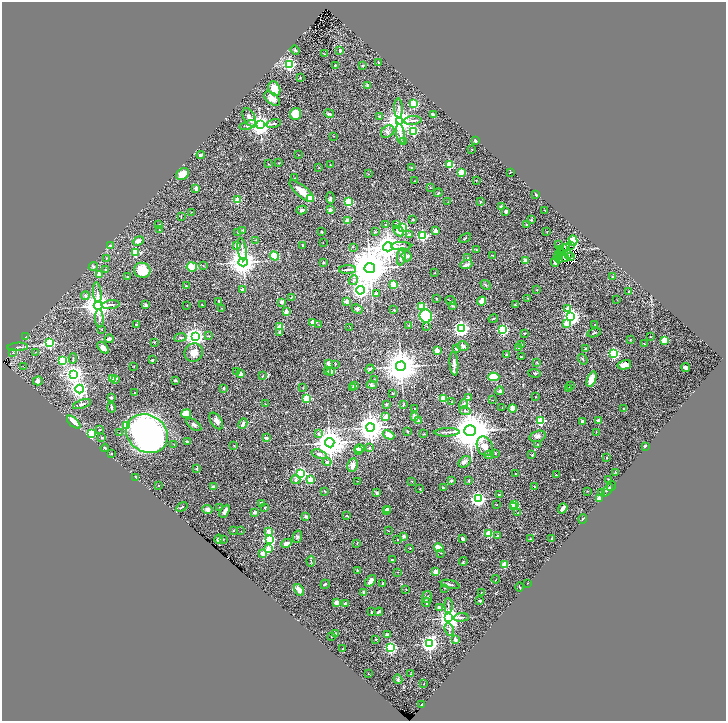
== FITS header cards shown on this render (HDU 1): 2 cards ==
NAXIS1  =                 1448
NAXIS2  =                 1437

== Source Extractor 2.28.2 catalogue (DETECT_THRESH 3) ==
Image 1448 x 1437 px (HDU 1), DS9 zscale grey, zoomed out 1/2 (1 PNG px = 2 x 2 image px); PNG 728 x 723 px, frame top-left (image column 1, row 1437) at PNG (2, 2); each listed source drawn as its Kron ellipse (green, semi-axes under 4 px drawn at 4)
Background 1.4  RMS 0.036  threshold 0.109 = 3 sigma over >= 5 px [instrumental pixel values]
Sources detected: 448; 29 cannot appear on this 1/2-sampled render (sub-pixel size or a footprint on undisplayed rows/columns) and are neither listed nor drawn; the other 419 listed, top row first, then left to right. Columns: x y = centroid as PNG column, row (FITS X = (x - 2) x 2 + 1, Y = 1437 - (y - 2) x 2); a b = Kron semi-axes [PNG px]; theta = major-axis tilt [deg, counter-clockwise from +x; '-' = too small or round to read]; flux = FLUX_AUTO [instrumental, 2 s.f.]
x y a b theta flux
295 50 5 3 - 8.9
340 51 3 2 - 13
324 54 3 2 - 4.1
379 63 3 3 - 7
289 64 3 3 - 1500
335 65 4 3 - 5.4
363 65 2 2 - 23
300 77 3 2 - 3.2
367 85 2 2 - 31
274 89 7 5 -64 120
272 99 9 5 -40 55
414 104 3 3 - 540
399 108 10 3 -87 15
296 114 6 5 - 140
329 114 5 3 - 12
433 114 4 2 - 16
379 116 2 2 - 22
249 117 10 5 -63 27
400 121 4 4 - 8900
413 121 9 3 4 14
274 124 7 3 13 8.7
248 125 9 4 16 15
260 125 4 4 - 5700
413 131 3 3 - 620
388 132 7 5 38 24
400 134 10 3 -81 23
334 136 3 2 - 2.1
475 141 3 2 - 8.8
404 142 2 2 - 53
471 149 2 2 - 2.2
201 155 4 3 - 18
298 155 2 1 - 1.4
279 163 2 2 - 2.4
268 164 3 2 - 2.3
330 165 3 2 - 4.5
449 165 3 3 - 380
412 167 2 2 - 4.7
319 168 2 1 - 5.2
461 172 3 3 - 340
510 172 2 2 - 3
182 174 7 5 37 58
368 174 2 1 - 4.8
294 178 2 2 - 3.4
414 181 2 2 - 3
476 181 2 1 - 3.3
430 187 2 2 - 2.7
196 188 3 2 - 61
302 191 15 5 -40 93
438 193 4 2 - 5.3
536 195 2 2 - 19
311 198 4 3 - 110
330 198 5 3 - 10
237 200 3 2 - 230
349 202 3 3 - 490
448 202 2 1 - 1.8
480 202 2 2 - 12
502 207 2 2 - 40
330 209 2 2 - 58
302 210 5 3 - 16
545 211 2 1 - 2.2
191 212 2 1 - 2
506 212 2 2 - 53
181 216 4 2 - 4.2
413 219 2 2 - 5.5
348 220 2 2 - 78
531 220 3 2 - 7.6
396 224 2 2 - 20
158 225 3 2 - 4.8
385 225 2 2 - 7.8
526 225 2 2 - 8
402 227 4 3 - 940
159 230 2 1 - 2.1
243 230 2 2 - 6
399 231 6 4 -44 40
436 231 4 3 - 23
238 232 3 2 - 2.6
322 232 2 2 - 14
375 232 2 2 - 17
547 232 2 2 - 2.4
409 235 2 2 - 42
423 236 3 3 - 730
465 238 6 1 27 4.6
256 240 3 2 - 3
573 240 5 3 - 480
138 241 6 4 20 37
323 243 2 1 - 1.5
236 245 2 2 - 70
303 245 3 2 - 8.5
559 245 4 1 - 2.7
570 245 3 1 - 4.3
110 246 4 3 - 9.8
401 246 10 3 1 16
353 247 2 2 - 2.9
388 247 5 4 - 9500
566 248 2 1 - 0.69
242 249 11 3 -81 25
476 249 3 2 - 4.9
561 249 2 1 - 2.6
135 252 3 3 - 390
560 252 2 1 - 3.1
492 255 2 1 - 4.2
559 255 2 1 - 2.9
569 255 2 1 - 2.2
275 256 5 4 - 250
407 256 5 5 - 12
401 257 9 3 82 29
558 257 3 1 - 5.5
571 257 2 1 - 3.5
106 258 3 2 - 4.6
468 258 3 3 - 6.6
565 258 3 1 - 2.3
560 259 3 1 - 3.2
526 261 2 2 - 120
243 262 4 4 - 11000
555 262 4 3 - 14
323 263 2 2 - 29
466 264 6 3 19 16
203 266 3 2 - 3.6
93 267 4 4 - 10
192 267 5 4 - 100
370 268 5 5 - 30000
105 269 2 2 - 9.5
347 269 8 2 3 12
142 270 8 7 - 140
435 273 2 2 - 6.2
99 275 4 3 - 41
613 276 3 2 - 4.2
128 277 2 2 - 12
353 280 5 4 - 17
393 285 3 2 - 260
486 285 5 2 - 7.2
186 286 2 2 - 15
243 289 2 2 - 50
360 290 4 4 - 3100
537 290 2 1 - 3.4
629 292 3 2 - 3.6
97 293 10 3 -84 18
377 294 2 2 - 36
85 296 4 4 - 13
291 297 2 2 - 3.6
436 298 2 2 - 24
527 298 3 2 - 3.4
617 300 2 1 - 1.8
219 301 3 2 - 10
450 301 5 2 - 5.1
482 301 4 3 - 76
282 302 3 2 - 13
346 302 3 2 - 83
515 304 3 2 - 4.3
98 305 4 4 - 9000
111 305 9 3 7 16
146 305 2 2 - 37
187 305 2 2 - 2.6
202 305 2 2 - 4.2
453 306 4 2 - 5.3
422 307 3 3 - 340
222 308 2 2 - 4.7
568 308 3 2 - 55
357 309 5 4 - 11
394 310 3 2 - 4.7
286 312 2 2 - 110
426 316 6 6 - 450
571 317 3 3 - 2600
99 318 9 4 -87 18
493 319 5 2 - 7.1
313 322 2 2 - 120
567 323 3 3 - 120
136 324 2 2 - 5.4
319 325 3 2 - 2.4
409 325 2 2 - 8.7
595 325 2 2 - 2.9
427 326 3 2 - 3.1
280 327 2 2 - 200
350 328 2 2 - 1.9
461 329 3 3 - 2300
101 330 2 2 - 3.3
503 330 3 3 - 970
280 332 4 3 - 9.7
525 333 2 2 - 7.2
594 333 7 2 14 8.9
208 336 3 2 - 4.3
26 337 2 2 - 20
180 337 6 3 10 9.1
195 337 3 3 - 4200
650 337 3 2 - 4.3
109 339 4 2 - 21
630 340 2 2 - 3.4
664 340 2 2 - 250
154 342 2 2 - 12
49 343 4 3 - 910
644 344 2 2 - 14
522 345 2 2 - 12
463 346 5 5 - 15
18 347 10 2 3 12
103 348 7 4 -46 35
456 348 3 2 - 13
519 348 2 2 - 13
585 349 2 2 - 8.8
437 351 3 2 - 180
35 352 2 2 - 2.2
194 352 9 9 - 72
13 353 3 3 - 4.9
506 354 2 2 - 15
614 354 3 3 - 950
521 357 2 2 - 9.5
73 358 5 2 - 7.1
583 359 5 2 - 5.9
63 360 3 3 - 680
152 360 2 2 - 22
328 363 3 3 - 21
537 363 3 2 - 6.3
335 364 3 2 - 3
454 364 12 3 -85 25
624 365 7 4 13 52
23 366 2 1 - 29
134 366 2 2 - 3.2
401 366 5 5 - 19000
686 368 4 3 - 19
370 369 5 2 - 11
328 371 2 2 - 16
331 371 2 2 - 80
237 372 2 2 - 2.9
535 373 6 3 -4 9
74 374 3 3 - 4200
241 374 3 3 - 23
263 376 3 2 - 6.9
494 377 5 4 - 220
112 379 2 2 - 270
115 379 2 2 - 19
374 379 2 2 - 2.8
591 379 8 4 70 54
175 380 2 2 - 8.8
38 381 5 4 - 15
372 385 5 3 - 8.7
355 386 4 3 - 5.7
570 386 3 2 - 3.6
353 387 3 3 - 4.9
223 388 2 2 - 22
303 388 3 2 - 2.7
569 388 4 2 - 5.2
80 389 4 4 - 2900
500 391 4 3 - 12
135 393 2 2 - 4.7
392 393 2 2 - 4.1
468 397 3 2 - 7
536 397 2 2 - 2.7
111 398 2 2 - 28
307 398 3 3 - 400
444 398 3 3 - 360
493 400 2 1 - 3.6
452 402 2 2 - 5.7
82 404 9 3 18 19
265 404 3 2 - 3.2
386 404 2 2 - 26
403 404 3 2 - 3.8
463 404 5 3 - 12
111 407 5 2 - 8.4
502 407 2 2 - 2.3
414 408 3 2 - 3.7
512 408 4 3 - 55
623 409 3 2 - 3.3
465 411 5 3 - 11
186 414 5 4 - 94
414 416 3 2 - 100
386 417 2 2 - 150
598 420 4 3 - 15
216 421 9 5 -57 29
419 421 2 2 - 24
540 421 3 3 - 680
583 421 3 3 - 18
74 422 8 4 -43 110
243 424 5 3 - 19
194 425 8 4 -37 17
127 426 3 3 - 350
370 427 4 4 - 11000
100 429 2 1 - 4.2
407 431 3 2 - 3.6
470 431 6 5 - 30000
447 432 12 2 1 17
596 432 2 2 - 2.3
119 433 2 2 - 2.8
91 434 3 3 - 540
147 434 22 18 -33 3200
319 434 3 2 - 11
424 434 4 1 - 3.3
388 435 6 4 -29 70
537 436 8 5 16 25
102 437 3 2 - 5.9
266 438 3 2 - 12
188 442 4 3 - 15
330 443 4 4 - 14000
538 444 3 2 - 3.1
174 445 3 2 - 4.3
234 446 3 2 - 3.9
485 446 10 7 -65 53
645 446 3 2 - 17
105 448 4 2 - 5.5
369 448 3 3 - 5.1
360 449 5 3 - 95
358 451 2 2 - 18
495 453 3 2 - 4.5
111 454 2 2 - 7
319 454 8 4 -20 21
489 455 5 4 - 8.6
532 455 2 2 - 12
607 458 2 2 - 15
327 462 4 3 - 14
465 462 7 5 45 16
353 465 7 5 81 28
197 468 2 2 - 26
615 472 3 2 - 3.3
516 473 2 2 - 2.8
301 474 3 3 - 1700
556 475 2 2 - 13
136 477 2 2 - 41
608 479 3 3 - 3.7
295 480 5 4 - 12
310 480 3 2 - 200
451 480 2 2 - 28
357 481 2 2 - 2.6
412 481 3 2 - 3.8
469 481 2 2 - 21
158 485 2 2 - 2.3
611 486 5 3 - 9.7
213 487 2 2 - 71
534 487 2 2 - 5.2
443 488 2 2 - 23
420 489 2 1 - 4.7
607 490 7 4 50 16
325 491 3 3 - 5.1
587 491 2 2 - 7.2
376 493 2 2 - 40
601 493 2 2 - 26
499 494 3 2 - 4.3
478 499 3 3 - 2300
599 499 3 3 - 47
262 503 2 2 - 27
514 504 2 2 - 200
497 505 2 1 - 2.2
514 506 3 2 - 200
182 507 6 2 34 12
220 507 2 2 - 8.7
265 507 2 2 - 3.3
563 508 5 2 - 34
208 509 5 4 - 26
387 509 2 2 - 48
224 511 7 3 61 18
387 511 2 2 - 36
254 512 2 2 - 44
518 513 3 2 - 3.4
347 515 3 2 - 5.2
306 516 2 2 - 51
583 519 5 2 - 5.7
233 530 3 2 - 3.4
241 531 3 2 - 2.5
268 531 2 2 - 72
388 531 3 2 - 2.4
489 533 3 3 - 340
404 536 3 2 - 21
497 536 3 3 - 9
297 537 6 4 76 13
552 538 2 1 - 3.7
218 539 4 2 - 23
223 539 2 2 - 2.9
270 539 4 4 - 790
462 539 3 2 - 15
530 539 3 2 - 3.4
397 540 2 2 - 3.2
287 543 5 4 - 24
357 544 3 1 - 3.5
410 548 2 2 - 8.7
439 548 5 3 - 93
268 549 2 2 - 140
263 553 2 2 - 160
441 553 3 2 - 4.1
392 560 3 2 - 8.7
311 561 5 2 - 6
463 562 4 3 - 7.3
504 565 3 3 - 340
357 570 3 2 - 2.9
398 572 2 2 - 2.5
436 572 3 3 - 50
496 579 4 2 - 4
371 581 7 4 51 40
528 583 2 1 - 1.9
325 584 5 2 - 8
383 584 2 2 - 15
450 584 9 2 -14 12
520 587 4 2 - 5.4
445 588 3 2 - 2.3
406 589 2 1 - 2.6
299 590 6 4 -64 34
481 592 2 1 - 3.7
364 593 3 2 - 18
427 597 6 5 - 11
480 601 3 2 - 5.7
336 602 4 3 - 31
426 602 5 3 - 16
345 603 2 2 - 23
448 605 7 2 -90 7.7
439 607 3 3 - 14
371 612 2 2 - 12
379 612 4 2 - 11
461 617 7 2 5 8.3
449 618 4 4 - 5900
449 630 7 4 -67 13
335 634 2 2 - 27
387 634 3 2 - 22
331 636 2 1 - 2.4
376 639 3 2 - 7.4
455 640 3 2 - 27
429 644 4 3 - 2800
391 648 3 3 - 1200
343 649 2 1 - 3
368 673 2 1 - 2.8
410 674 2 2 - 1.9
398 679 5 4 - 8.5
424 684 2 1 - 2.9
422 705 2 2 - 4.1
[29 sub-pixel or undisplayed-footprint detections neither listed nor drawn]